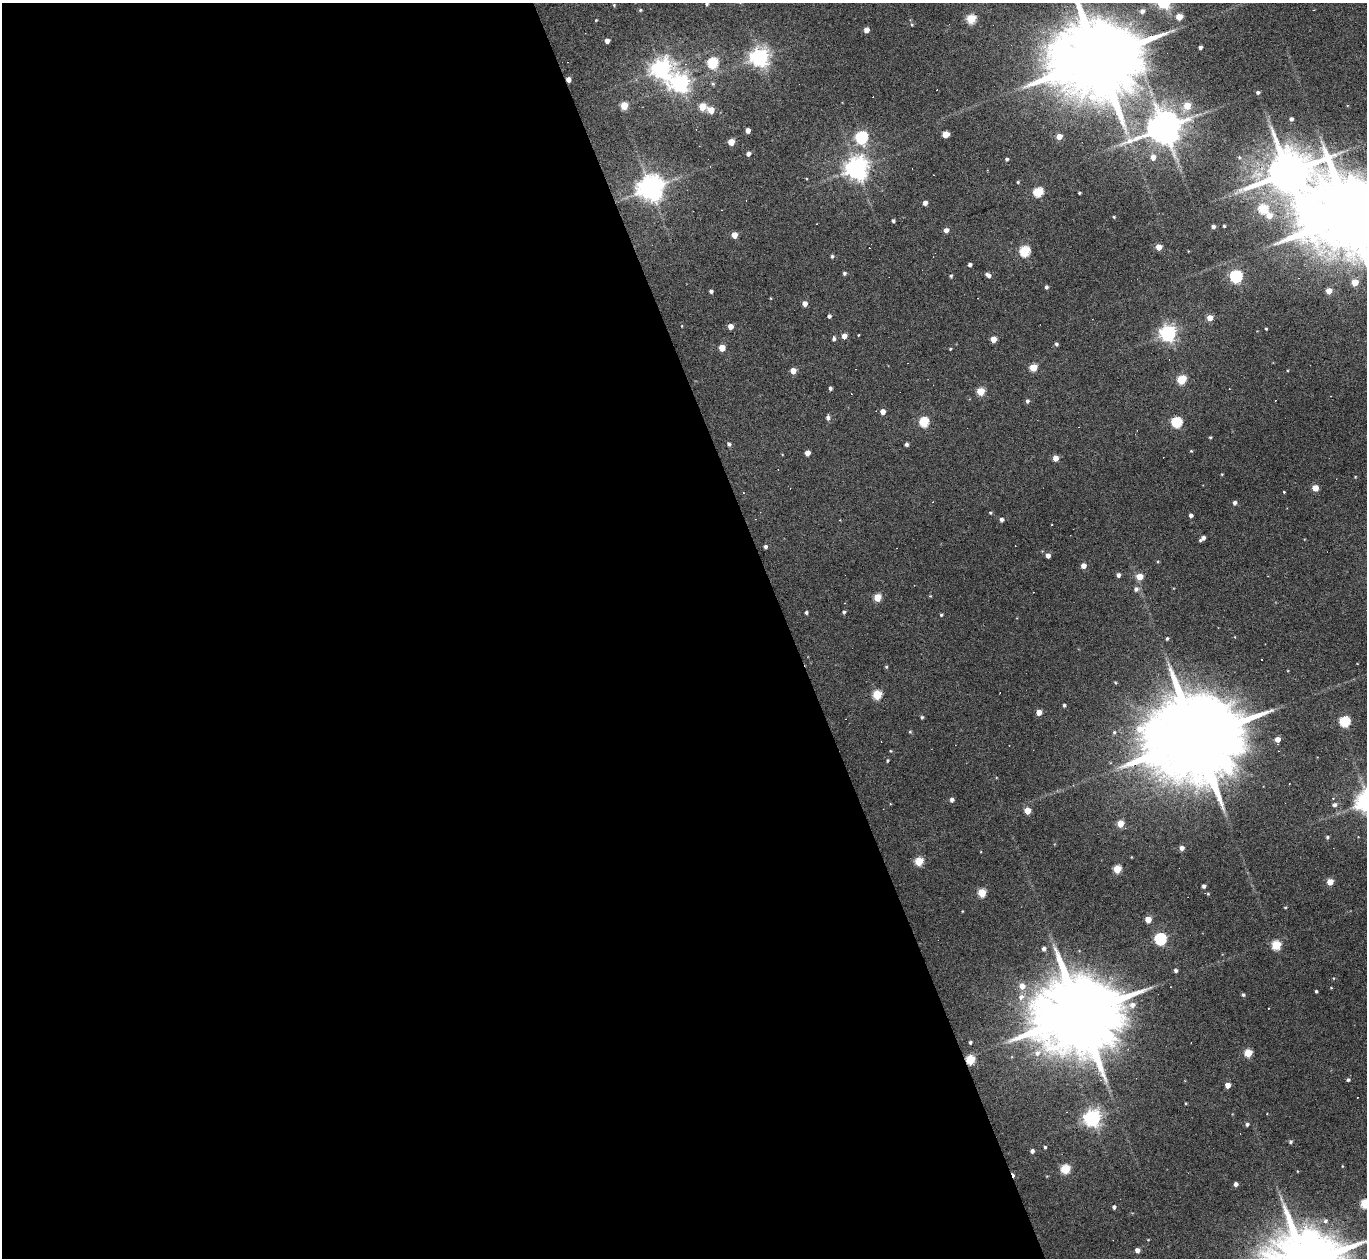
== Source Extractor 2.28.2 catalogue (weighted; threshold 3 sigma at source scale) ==
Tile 9 of 4 x 4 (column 1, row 3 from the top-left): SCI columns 1-1365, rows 1404-2659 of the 5461 x 5447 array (HDU 1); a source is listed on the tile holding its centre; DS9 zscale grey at full resolution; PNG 1369 x 1260 px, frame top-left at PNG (2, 3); no overlay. Shown black and unused: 58% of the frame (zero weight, under 3 of 6 exposures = <1% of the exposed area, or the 3 px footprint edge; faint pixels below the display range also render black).
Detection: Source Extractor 2.28.2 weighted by HDU 2 'WHT'; one run over the whole footprint, this tile lists its part. Background 0.165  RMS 0.0096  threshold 0.0391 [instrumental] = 3 sigma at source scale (4.09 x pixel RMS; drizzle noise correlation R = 1.36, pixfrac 0.8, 0.05/0.05 arcsec/px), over >= 5 px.
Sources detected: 191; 2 inside a brighter object's white glare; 15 cosmic-ray / hot-pixel residue — not listed; the other 174 listed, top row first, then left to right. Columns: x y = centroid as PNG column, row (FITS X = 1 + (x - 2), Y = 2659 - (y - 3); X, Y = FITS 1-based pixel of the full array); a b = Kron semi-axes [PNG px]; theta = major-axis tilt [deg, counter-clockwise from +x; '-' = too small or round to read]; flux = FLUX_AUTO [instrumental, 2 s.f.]
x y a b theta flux
707 4 4 4 - 1.1
614 5 4 4 - 0.96
640 10 4 4 - 1.2
1142 11 6 6 - 3.8
1179 17 5 4 - 17
971 19 5 5 - 47
596 20 3 3 - 0.75
912 24 4 3 - 1.1
866 30 4 4 - 7
607 41 4 4 - 4.8
1200 47 4 3 - 2.7
759 57 7 7 - 500
1099 58 28 18 16 19000
713 63 6 5 - 69
661 69 7 7 - 560
568 79 4 4 - 5.3
680 83 7 7 - 450
713 84 6 5 - 1.4
1258 92 4 3 - 2.1
624 106 5 5 - 22
1187 106 5 5 - 19
702 107 5 5 - 21
711 110 5 5 - 12
1291 119 4 3 - 2.7
1164 128 10 9 - 2400
748 130 4 4 - 6
945 134 5 4 - 13
1059 136 5 4 - 8.5
862 137 6 6 - 130
731 142 5 4 - 15
748 154 4 4 - 3.6
1153 157 5 5 - 7.1
1239 157 5 5 - 1.3
1007 159 4 4 - 1.6
856 168 7 7 - 770
1288 172 14 11 17 4600
1018 182 4 3 - 1.1
650 188 8 8 - 1000
1038 192 5 5 - 51
1079 193 3 3 - 1.2
925 203 4 4 - 5.4
1263 209 5 5 - 40
1269 215 6 6 - 9.5
1349 215 28 18 14 18000
1114 217 3 3 - 0.88
893 221 3 3 - 1.7
1224 226 3 3 - 1.3
1213 227 4 4 - 2.9
946 230 4 4 - 4.7
734 235 4 4 - 14
1159 247 4 4 - 12
1025 251 5 5 - 69
832 256 4 3 - 1.6
970 265 4 3 - 2.9
844 273 4 3 - 1.9
988 275 6 4 -33 3.4
951 276 4 4 - 1.2
1236 276 6 5 - 140
1355 282 5 4 - 17
1046 287 4 4 - 2.1
711 291 4 3 - 2.6
1329 291 4 4 - 12
770 298 4 3 - 0.68
805 304 4 4 - 6.6
829 316 4 4 - 2.6
1210 318 4 4 - 10
682 326 4 3 - 0.65
730 326 4 4 - 6.7
1266 329 3 3 - 0.97
1168 333 6 6 - 340
858 335 4 2 - 0.57
844 336 4 4 - 6
834 338 6 4 -88 2.4
993 339 4 4 - 11
1056 344 4 4 - 1.7
722 348 5 4 - 15
950 349 3 3 - 0.85
1033 367 5 5 - 22
793 371 4 4 - 10
1181 380 6 5 - 40
830 388 4 3 - 2
981 391 5 5 - 25
1027 401 5 4 - 2
883 412 5 4 - 7.1
828 418 6 5 - 2.9
924 422 5 5 - 53
1177 422 5 5 - 75
1210 437 3 3 - 1
729 444 4 4 - 2
907 444 4 3 - 2.4
1191 451 4 3 - 0.86
807 453 4 4 - 7.3
1055 458 4 4 - 8.6
1222 474 3 3 - 0.74
1355 477 3 3 - 0.64
1315 488 4 4 - 14
1284 492 3 2 - 0.68
1234 503 4 4 - 2.9
990 513 4 3 - 1.1
1191 515 4 4 - 2.9
1001 520 4 4 - 3
1203 538 7 3 40 4.5
765 546 4 4 - 2.1
1048 556 4 4 - 4.7
1158 561 4 3 - 0.78
1083 566 4 4 - 7.1
1118 575 4 4 - 3
1139 577 5 5 - 13
1136 589 6 6 - 3
930 596 4 4 - 0.73
877 597 5 5 - 23
844 612 4 4 - 1.6
806 613 4 3 - 1.6
941 615 4 3 - 1.2
1235 637 4 2 - 0.54
1167 639 4 3 - 1.4
1262 659 3 2 - 1.2
886 667 4 4 - 1.1
877 695 5 5 - 44
1064 705 4 3 - 1.5
1039 712 4 4 - 8.5
922 717 4 3 - 1.5
1345 721 5 5 - 69
910 732 5 4 - 1.1
1114 732 5 4 - 1.4
1196 739 32 18 17 24000
1278 739 5 4 - 7.8
891 751 4 3 - 0.84
888 761 4 3 - 1
1333 798 4 3 - 0.72
952 800 4 4 - 3.5
1334 805 5 5 - 2.5
1027 811 5 4 - 15
1120 824 5 5 - 16
1327 837 4 4 - 1.4
1182 848 4 4 - 4.4
919 861 5 5 - 34
1117 869 5 5 - 26
1330 882 4 4 - 14
1204 886 4 3 - 2.6
982 893 5 5 - 31
1208 894 4 4 - 0.89
1285 907 4 3 - 0.92
962 911 3 2 - 0.62
1148 920 4 4 - 13
1160 939 6 6 - 120
1276 945 5 5 - 43
1044 949 5 4 - 2.8
1176 970 4 4 - 2.3
1022 986 6 6 - 8.2
1331 988 3 3 - 0.64
1316 991 3 3 - 1.3
1243 995 4 4 - 1.5
1021 997 8 7 - 5.1
1132 1005 8 7 - 5.5
1079 1014 27 15 20 16000
970 1042 3 3 - 1.6
1037 1053 10 8 38 6.5
1248 1053 5 5 - 30
970 1060 5 5 - 41
1348 1080 4 4 - 1.9
1228 1085 4 4 - 7.7
1186 1103 3 2 - 0.78
1092 1118 6 6 - 380
1247 1124 5 4 - 2
1290 1142 5 4 - 1.6
1045 1147 3 3 - 1.2
1032 1151 4 4 - 3.1
1065 1169 5 5 - 48
1236 1184 4 4 - 3.4
1365 1204 5 5 - 44
1114 1207 4 4 - 2.4
1325 1221 6 6 - 2.5
1137 1250 4 4 - 4.7
Overlapping masked pixels (flux is a lower limit): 2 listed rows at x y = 568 79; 970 1060
Isophote crosses this tile's border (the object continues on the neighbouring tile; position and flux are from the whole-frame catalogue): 3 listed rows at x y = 1099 58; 1349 215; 1365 1204